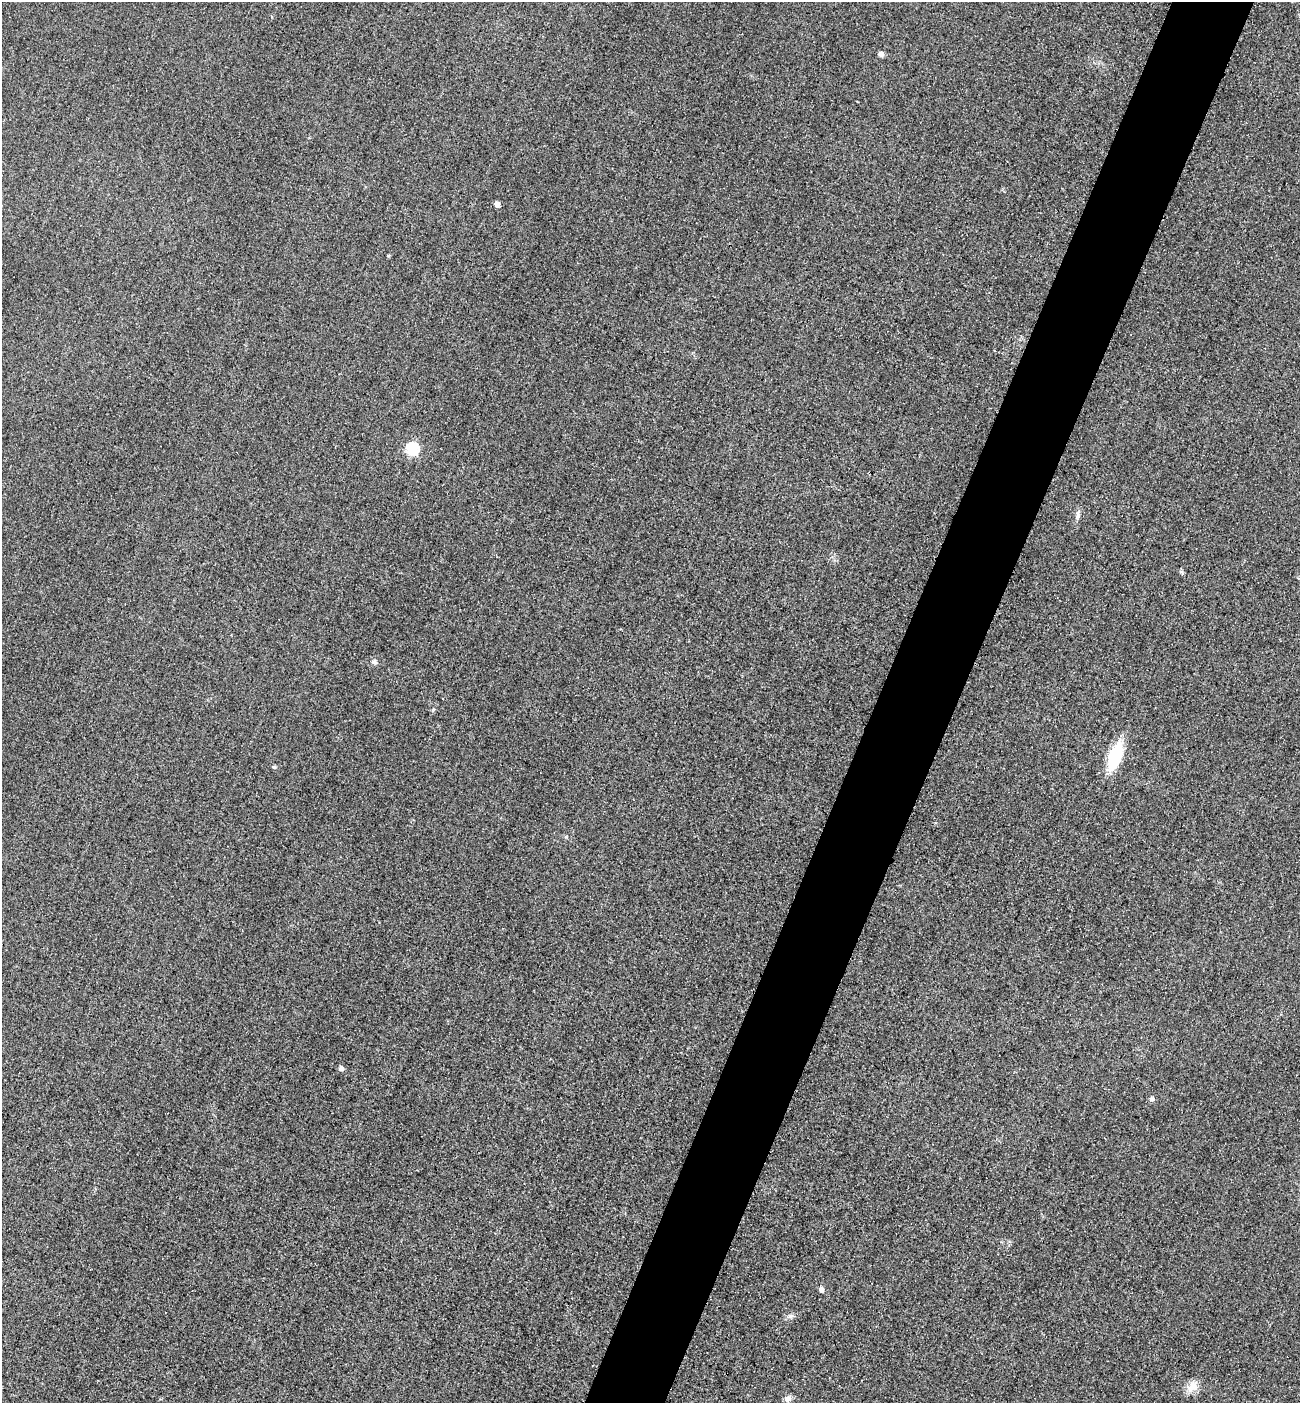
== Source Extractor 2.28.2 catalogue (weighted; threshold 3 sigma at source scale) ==
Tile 10 of 4 x 4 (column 2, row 3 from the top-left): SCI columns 1603-2900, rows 1427-2827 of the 5667 x 5654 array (HDU 1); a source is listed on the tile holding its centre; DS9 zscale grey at full resolution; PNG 1302 x 1405 px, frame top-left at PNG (2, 2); no overlay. Shown black and unused: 6% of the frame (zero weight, under 3 of 4 exposures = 3% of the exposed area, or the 3 px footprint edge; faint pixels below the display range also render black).
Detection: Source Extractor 2.28.2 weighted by HDU 2 'WHT'; one run over the whole footprint, this tile lists its part. Background 0.0584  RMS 0.017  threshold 0.0756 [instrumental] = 3 sigma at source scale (4.5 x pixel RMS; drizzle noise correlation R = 1.50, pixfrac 1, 0.05/0.05 arcsec/px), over >= 5 px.
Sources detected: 14; all 14 listed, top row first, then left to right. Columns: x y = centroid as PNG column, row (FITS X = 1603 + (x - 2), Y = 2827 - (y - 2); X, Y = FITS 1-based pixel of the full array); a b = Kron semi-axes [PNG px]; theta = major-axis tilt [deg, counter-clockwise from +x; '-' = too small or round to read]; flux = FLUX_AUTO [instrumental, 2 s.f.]
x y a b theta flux
881 54 5 4 - 9.6
497 204 5 4 - 12
412 449 6 6 - 200
1078 515 12 5 -86 6.1
1181 572 7 5 -44 2.8
374 662 7 6 - 4.8
1115 756 23 10 69 110
274 767 6 4 -17 3
341 1068 5 5 - 6.6
1152 1099 7 6 - 4.3
821 1290 5 5 - 7.4
790 1316 10 6 20 5.3
1192 1386 18 12 44 18
788 1399 10 9 - 7.5